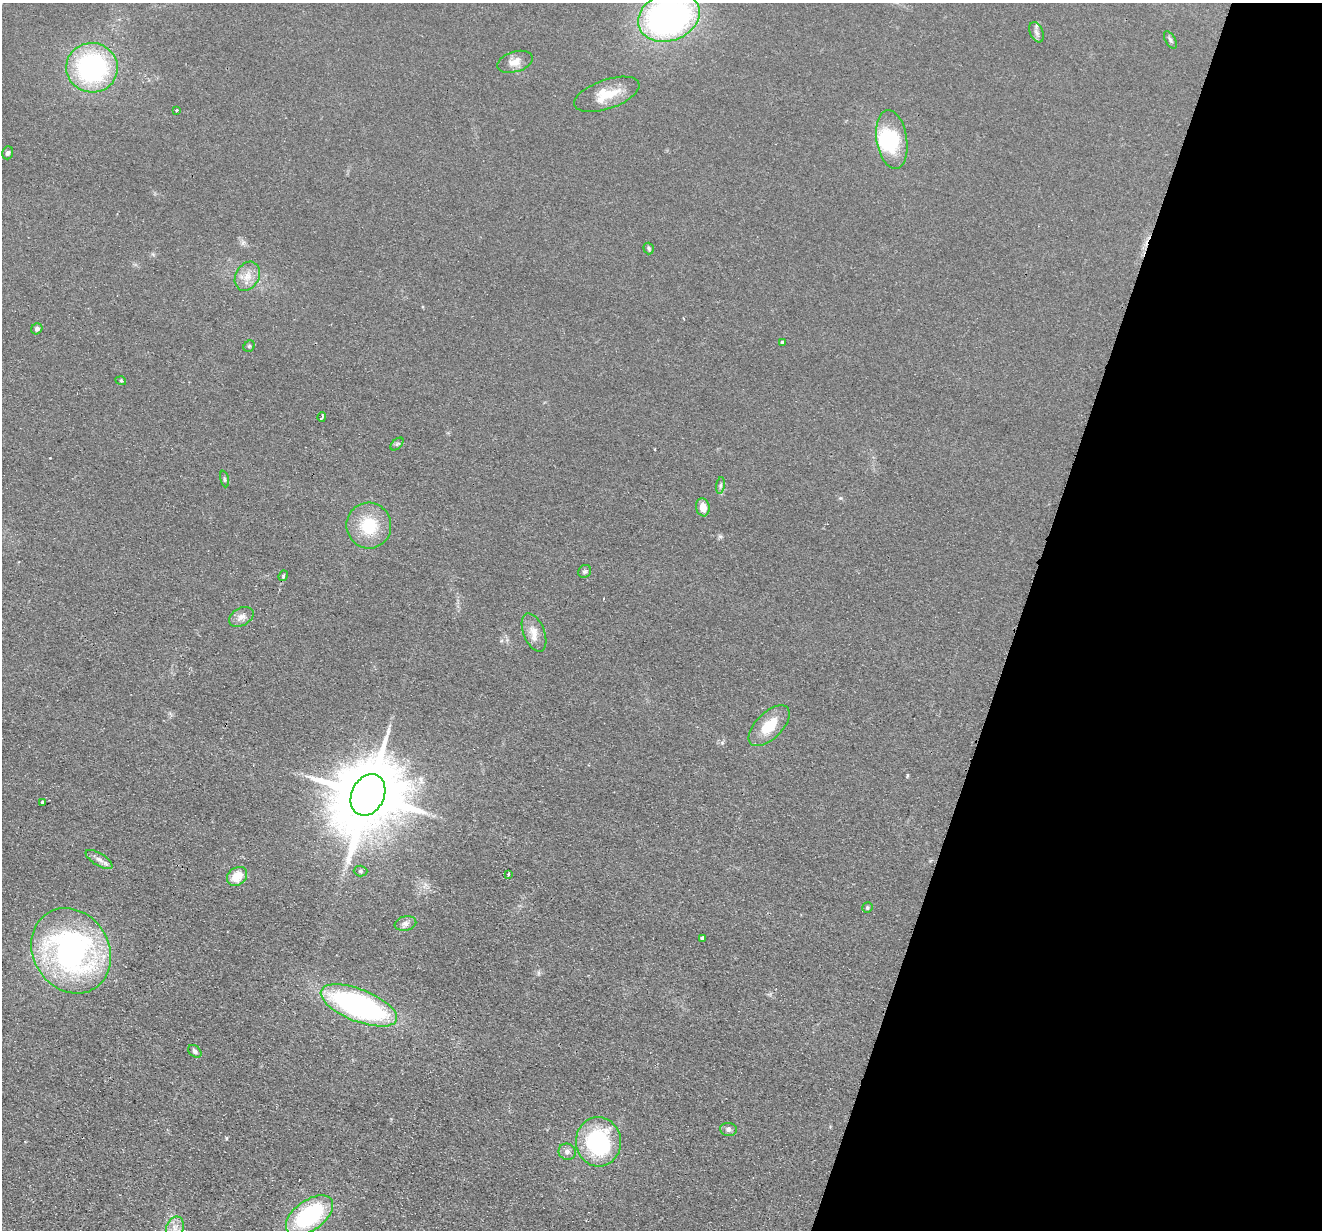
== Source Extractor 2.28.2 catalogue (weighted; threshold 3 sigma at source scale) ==
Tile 8 of 4 x 4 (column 4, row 2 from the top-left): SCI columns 3982-5301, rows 2642-3869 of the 5321 x 5409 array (HDU 1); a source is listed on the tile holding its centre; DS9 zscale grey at full resolution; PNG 1324 x 1232 px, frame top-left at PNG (2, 3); each listed source drawn as its Kron ellipse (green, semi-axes under 4 px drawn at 4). Shown black and unused: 23% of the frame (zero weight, under 2 of 3 exposures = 3% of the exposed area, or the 3 px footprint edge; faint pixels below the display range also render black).
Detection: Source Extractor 2.28.2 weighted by HDU 2 'WHT'; one run over the whole footprint, this tile lists its part. Background 0.0578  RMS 0.0092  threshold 0.0416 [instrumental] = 3 sigma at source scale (4.5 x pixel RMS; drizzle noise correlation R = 1.50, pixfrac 1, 0.05/0.05 arcsec/px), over >= 5 px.
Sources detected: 44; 1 inside a brighter object's white glare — neither listed nor drawn; the other 43 listed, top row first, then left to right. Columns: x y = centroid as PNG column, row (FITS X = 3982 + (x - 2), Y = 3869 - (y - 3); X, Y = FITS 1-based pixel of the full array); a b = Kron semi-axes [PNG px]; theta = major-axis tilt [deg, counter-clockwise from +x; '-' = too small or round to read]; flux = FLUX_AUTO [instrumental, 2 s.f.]
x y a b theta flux
669 17 32 23 20 320
1036 32 11 6 -67 3.4
1170 40 9 5 -59 2.2
515 62 18 10 17 8.5
92 68 26 24 -8 150
607 94 34 14 19 23
176 110 3 3 - 1.6
892 139 29 15 -81 46
8 153 6 5 - 2
649 248 6 5 - 1.5
247 276 15 11 60 11
37 329 6 5 - 2.7
782 342 4 4 - 1.9
249 346 6 5 - 1.3
121 381 5 3 - 0.87
322 417 5 3 - 2.3
397 444 8 4 45 1.7
224 479 8 3 -79 1.5
720 485 8 4 81 1.9
703 507 9 6 -81 8.4
369 526 23 22 - 37
585 571 7 6 - 1.9
283 576 5 4 - 1.9
241 617 13 8 28 5.8
534 633 20 10 -68 10
769 726 26 13 44 25
368 795 22 16 64 11000
42 802 3 2 - 1
99 860 15 6 -32 5
361 871 7 5 -2 1.8
508 874 3 3 - 2
237 876 11 8 38 17
867 908 5 5 - 1.6
405 923 11 7 12 4.1
702 938 3 3 - 13
71 951 44 38 -58 270
359 1005 40 16 -22 240
195 1051 7 5 -40 2.4
728 1129 8 6 -7 3
599 1142 25 22 -83 99
567 1152 8 8 - 4
310 1215 27 15 36 99
175 1227 11 8 68 7.3
Isophote crosses this tile's border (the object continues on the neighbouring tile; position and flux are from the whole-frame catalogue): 1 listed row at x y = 669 17
Unlisted compact peaks at least as high as the median listed source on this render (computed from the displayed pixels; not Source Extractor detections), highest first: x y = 226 1138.